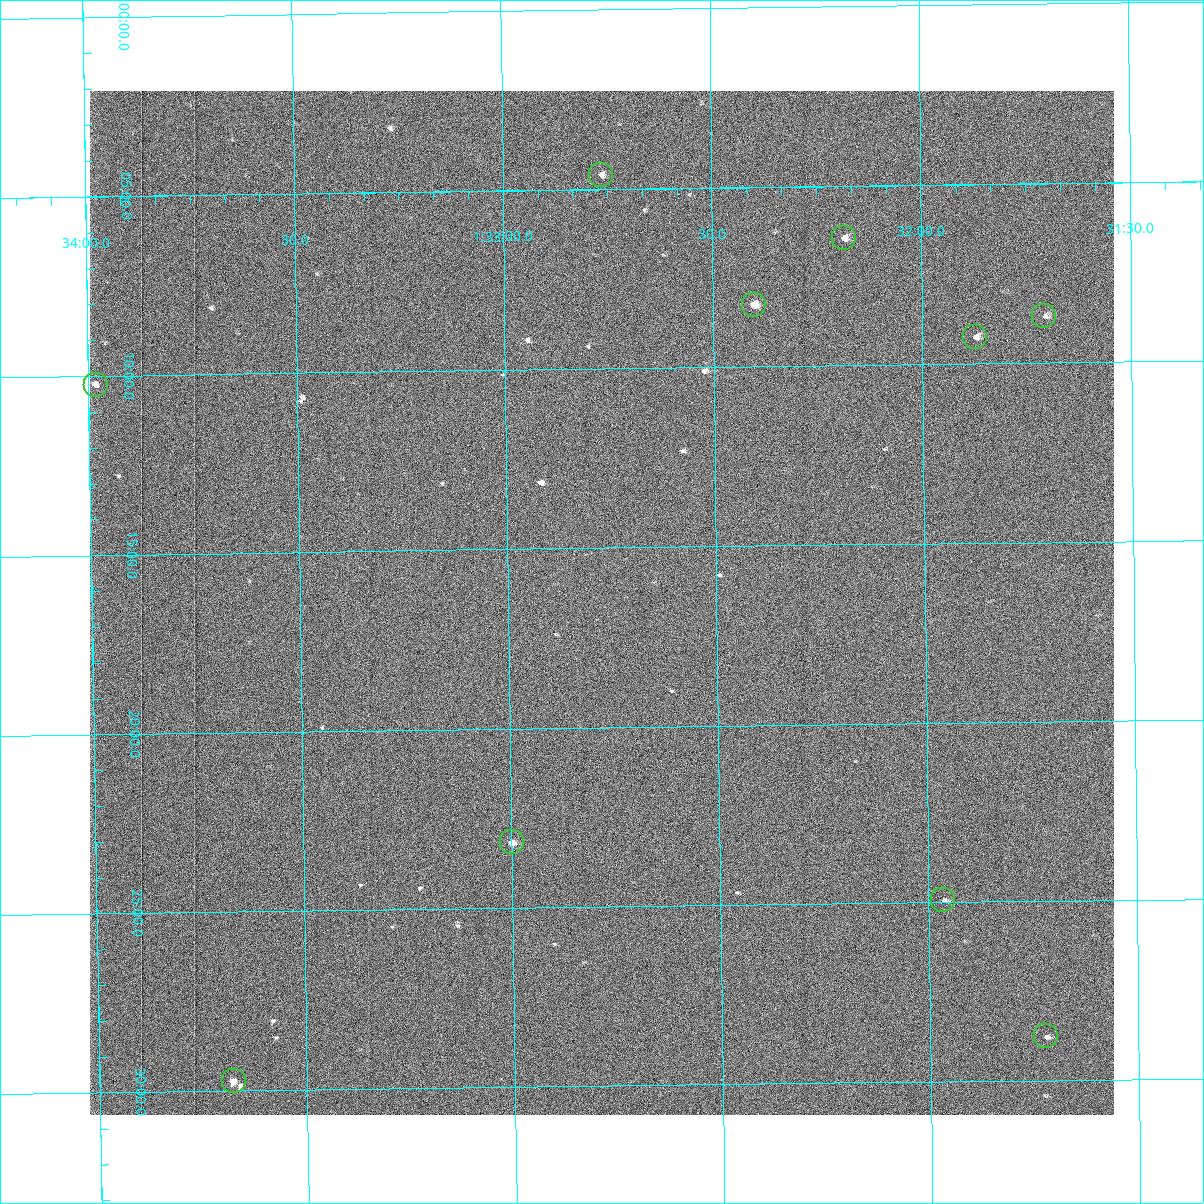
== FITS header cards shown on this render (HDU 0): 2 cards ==
NAXIS1  =                 1024 /fastest changing axis
NAXIS2  =                 1024 /next to fastest changing axis

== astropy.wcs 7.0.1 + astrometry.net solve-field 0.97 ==
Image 1024 x 1024 px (HDU 0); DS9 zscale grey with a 90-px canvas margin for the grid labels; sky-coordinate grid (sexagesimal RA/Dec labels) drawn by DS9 from the SOLVED WCS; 10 Tycho-2 reference stars matched to detected sources circled (green)
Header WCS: RA---TAN-SIP/DEC--TAN-SIP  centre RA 01:32:47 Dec +39:17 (23.19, +39.28 deg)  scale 1.67 arcsec/px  FOV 28.5' x 28.6'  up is -179 deg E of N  parity flipped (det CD > 0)
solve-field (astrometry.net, Tycho-2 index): VERIFIED the header's WCS against the Tycho-2 star catalogue (10 matches, 0 conflicts) and refined it, rather than solving blind
Solved WCS: RA---TAN-SIP/DEC--TAN-SIP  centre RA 01:32:47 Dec +39:17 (23.19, +39.28 deg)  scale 1.67 arcsec/px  FOV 28.5' x 28.5'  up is -179 deg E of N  parity flipped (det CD > 0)
The solver's refit moves the header's centre by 1 arcsec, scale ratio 1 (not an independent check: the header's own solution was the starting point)
Tycho-2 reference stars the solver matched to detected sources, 10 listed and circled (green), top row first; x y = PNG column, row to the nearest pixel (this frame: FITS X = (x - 90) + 1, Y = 1024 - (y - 91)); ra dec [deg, ICRS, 3 dp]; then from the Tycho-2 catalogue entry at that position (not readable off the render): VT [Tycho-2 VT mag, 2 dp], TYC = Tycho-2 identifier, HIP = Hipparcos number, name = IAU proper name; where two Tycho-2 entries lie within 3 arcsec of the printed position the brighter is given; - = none
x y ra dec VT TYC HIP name
601 175 23.191 +39.077 11.35 2814-487-1 - -
844 238 23.046 +39.108 10.59 2814-499-1 - -
754 305 23.101 +39.138 9.93 2814-223-1 - -
1044 316 22.927 +39.145 11.49 2814-623-1 - -
975 337 22.968 +39.154 11.15 2814-385-1 - -
96 385 23.495 +39.171 11.53 2814-441-1 - -
512 842 23.250 +39.386 10.12 2818-1446-1 - -
943 900 22.991 +39.416 11.51 2818-1434-1 - -
1046 1036 22.930 +39.480 11.71 2818-1445-1 - -
234 1081 23.419 +39.495 10.08 2818-1379-1 - -